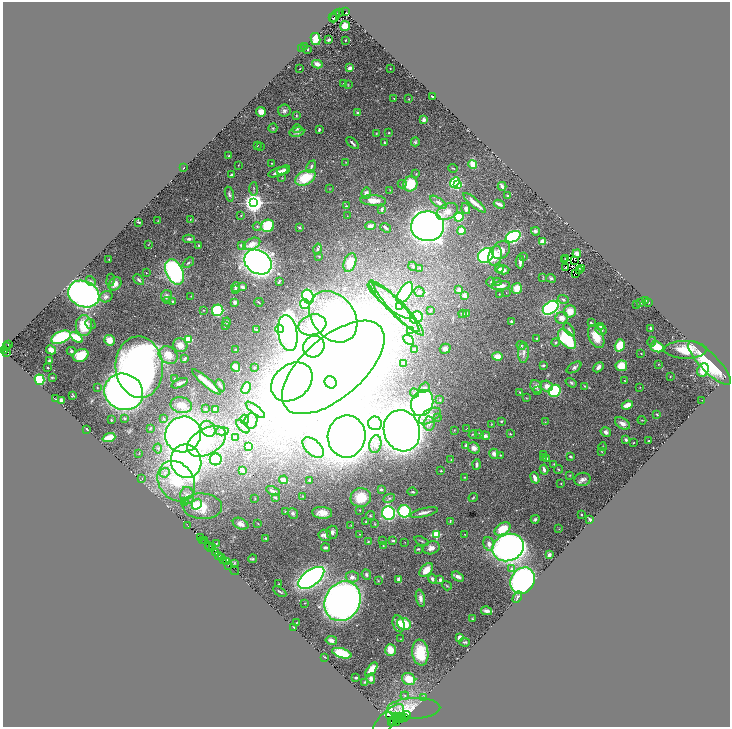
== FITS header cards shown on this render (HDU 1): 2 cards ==
NAXIS1  =                 1455
NAXIS2  =                 1450

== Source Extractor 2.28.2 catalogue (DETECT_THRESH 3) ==
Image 1455 x 1450 px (HDU 1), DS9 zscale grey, zoomed out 1/2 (1 PNG px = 2 x 2 image px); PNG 732 x 729 px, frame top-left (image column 2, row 1450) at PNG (3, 2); each listed source drawn as its Kron ellipse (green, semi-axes under 4 px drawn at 4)
Background 1.18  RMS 0.05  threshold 0.151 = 3 sigma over >= 5 px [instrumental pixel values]
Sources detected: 507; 56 cannot appear on this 1/2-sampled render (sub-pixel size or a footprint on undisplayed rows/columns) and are neither listed nor drawn; the other 451 listed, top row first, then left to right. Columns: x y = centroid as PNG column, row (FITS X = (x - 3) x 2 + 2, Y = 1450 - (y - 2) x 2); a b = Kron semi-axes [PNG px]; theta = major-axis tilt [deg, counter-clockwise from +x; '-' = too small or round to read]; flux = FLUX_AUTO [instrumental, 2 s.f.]
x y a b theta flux
340 12 3 1 - 360
345 12 3 2 - 350
335 16 7 3 62 35
333 18 3 2 - 12
345 26 5 5 - 110
315 39 6 4 -79 110
328 40 3 2 - 11
345 40 2 2 - 6.3
304 46 2 1 - 2.4
302 49 2 1 - 2.9
308 50 2 2 - 6.7
317 64 5 4 - 61
350 68 3 3 - 52
390 68 2 1 - 3.1
300 69 2 2 - 3.8
343 83 2 2 - 4.6
348 84 3 3 - 6.6
433 97 3 2 - 18
394 98 2 2 - 4.7
409 99 2 2 - 4.8
284 111 6 6 - 32
261 112 5 5 - 61
358 113 3 3 - 29
296 116 4 3 - 8.8
424 120 4 3 - 31
273 128 4 4 - 11
297 129 4 3 - 11
319 130 3 2 - 15
297 132 7 4 10 26
376 133 2 2 - 4.9
389 133 2 2 - 12
415 142 4 4 - 14
352 143 7 2 -44 22
384 143 3 2 - 7.2
257 146 4 3 - 7.6
260 146 2 1 - 2.5
229 156 2 2 - 15
346 162 2 2 - 3.2
272 163 2 2 - 7.4
473 164 4 3 - 130
238 165 2 1 - 4.2
311 167 6 3 63 18
184 168 2 1 - 8.2
453 168 4 2 - 8.2
283 170 7 3 20 38
278 172 10 3 19 56
416 174 3 2 - 5.9
231 175 4 2 - 15
282 178 3 3 - 4.9
305 178 11 7 27 340
455 182 5 4 - 470
402 184 4 3 - 11
410 184 7 7 - 260
457 184 3 3 - 800
502 186 4 2 - 29
254 189 7 2 88 12
330 189 3 2 - 4.5
390 190 3 2 - 3.6
366 193 5 5 - 34
229 194 7 3 -76 21
507 195 2 2 - 21
373 200 13 5 -3 88
438 202 9 4 -35 37
254 203 4 4 - 8100
474 203 14 3 -40 86
499 204 5 2 - 27
346 206 3 2 - 5.8
382 209 4 3 - 15
466 209 5 4 - 27
447 212 11 7 27 80
241 216 3 2 - 5.7
347 216 2 2 - 4.3
459 217 4 4 - 420
190 219 2 2 - 3.7
158 221 3 2 - 4.3
139 222 3 1 - 11
257 226 4 3 - 12
268 226 6 6 - 380
370 226 5 4 - 40
427 226 16 15 - 6600
299 227 3 3 - 16
386 228 6 2 -37 21
461 231 4 4 - 140
535 231 4 3 - 21
513 237 8 5 24 1200
189 239 6 3 1 23
543 242 2 2 - 260
149 244 3 1 - 4
252 244 9 5 24 94
241 245 4 3 - 18
199 246 2 2 - 8.4
318 249 5 4 - 21
501 250 10 8 48 110
577 254 4 3 - 48
486 255 8 7 - 1600
319 256 2 2 - 12
495 256 10 6 74 100
524 256 2 2 - 3.7
566 258 2 1 - 3.7
109 259 2 1 - 5.2
564 259 2 1 - 3.7
575 260 2 1 - 1.7
258 262 14 11 -32 6300
520 262 6 2 -88 39
188 263 6 3 41 14
350 263 10 6 71 130
413 266 4 3 - 12
566 267 2 1 - 4.3
420 268 3 2 - 5.7
581 268 2 1 - 4.9
499 269 4 4 - 17
503 270 6 4 1 29
580 270 2 1 - 3.6
175 272 13 8 -67 1700
146 273 2 1 - 3.6
576 273 2 1 - 1
543 277 4 2 - 5.2
551 278 5 3 - 14
111 280 6 3 82 13
139 280 6 3 -47 17
91 281 5 4 - 17
279 281 4 2 - 9.6
491 282 4 3 - 8.4
497 282 4 2 - 8.3
115 284 7 5 51 65
501 286 9 4 7 71
235 287 5 3 - 25
242 287 4 3 - 39
517 288 5 5 - 130
235 289 3 3 - 13
459 290 2 2 - 110
419 292 5 5 - 29
405 293 12 6 58 780
506 293 2 1 - 2.5
84 294 16 13 -24 4500
499 294 2 1 - 3.2
166 296 6 5 - 37
191 296 2 2 - 3.8
464 296 4 3 - 60
106 297 7 5 29 36
308 297 7 5 -67 1600
563 299 6 4 -17 15
646 300 4 2 - 11
168 301 3 3 - 8.9
390 301 27 7 -38 160
173 302 3 3 - 17
235 302 3 3 - 33
259 302 4 2 - 7.2
641 302 3 2 - 18
649 302 2 2 - 3.8
305 304 5 5 - 300
637 304 3 2 - 7.4
394 306 35 7 -46 200
400 307 4 3 - 24
551 308 9 6 35 1700
399 309 36 7 -46 260
203 310 3 2 - 5.3
218 310 6 5 - 850
430 311 4 3 - 10
570 311 6 6 - 120
467 313 3 3 - 8.5
463 314 4 4 - 18
333 317 28 21 -51 2600
416 318 6 6 - 400
562 318 6 6 - 70
227 322 4 4 - 14
511 322 3 2 - 26
591 323 3 2 - 19
90 324 5 4 - 20
312 325 14 10 16 160
84 326 10 8 89 330
225 326 4 3 - 10
600 326 4 3 - 13
650 328 2 2 - 38
256 329 4 3 - 10
280 329 4 4 - 180
569 329 7 3 -55 20
601 330 6 5 - 21
411 331 3 3 - 150
288 333 18 9 -81 3700
61 337 10 5 22 780
76 337 7 4 -34 260
596 337 12 7 -64 170
537 338 3 3 - 6.3
567 339 11 6 -49 700
109 340 5 5 - 150
189 340 4 4 - 190
409 340 6 3 -43 46
555 342 4 3 - 10
652 342 5 3 - 12
8 344 4 2 - 260
180 345 7 6 - 72
521 345 4 4 - 16
620 345 6 5 - 270
7 347 3 3 - 280
314 347 11 10 - 1100
657 347 6 5 - 230
445 349 5 5 - 37
5 350 3 2 - 150
51 350 5 4 - 43
236 350 4 3 - 7.8
415 350 3 3 - 24
686 350 21 9 0 280
71 351 4 4 - 19
6 352 2 1 - 25
524 353 10 5 89 40
641 353 2 1 - 5.3
81 355 8 6 25 230
168 355 10 8 -36 110
497 356 5 4 - 88
185 359 4 2 - 19
50 361 3 2 - 23
709 363 29 9 -45 580
404 364 2 2 - 6.5
658 364 3 2 - 4.9
543 365 3 2 - 17
621 366 6 5 - 170
139 367 31 24 -85 6600
235 367 5 3 - 86
333 367 62 30 41 30000
574 367 8 4 33 25
598 367 6 3 46 33
48 368 2 1 - 7.4
254 368 2 2 - 5.2
703 370 7 5 57 190
52 377 3 2 - 8
670 377 3 2 - 6
175 378 2 2 - 14
40 380 5 4 - 490
625 381 2 1 - 4.7
206 382 18 3 -41 190
292 382 23 17 39 1500
331 382 6 5 - 2100
180 383 9 3 24 40
571 383 6 3 -35 14
220 385 6 3 -61 16
536 386 6 5 - 31
547 386 6 5 - 55
585 386 4 2 - 8.6
97 387 2 2 - 6.4
640 387 3 2 - 4.1
246 388 6 3 66 49
425 388 5 4 - 23
538 391 4 2 - 7.8
555 391 6 5 - 570
124 392 20 18 -26 5100
520 392 2 2 - 4.4
415 393 4 4 - 13
72 396 3 1 - 4.9
526 398 3 3 - 4.9
55 399 3 2 - 4.1
440 400 4 4 - 12
702 400 2 1 - 2.9
61 401 4 3 - 21
422 403 13 10 66 2200
181 405 11 8 -11 130
627 405 5 3 - 97
205 409 3 2 - 12
216 409 3 3 - 22
255 410 12 3 -39 35
657 414 4 3 - 11
430 416 12 6 32 85
437 417 4 3 - 8
124 418 3 3 - 13
164 419 4 3 - 10
111 420 2 2 - 9.6
245 420 5 4 - 14
642 420 4 2 - 7.3
251 421 8 6 82 48
501 421 2 2 - 11
545 422 2 2 - 4.3
375 423 7 6 - 1100
622 423 8 5 -33 49
429 424 7 5 84 42
491 424 3 2 - 4.8
243 426 8 3 -48 22
150 428 2 2 - 5.6
466 428 3 2 - 3.6
87 429 3 1 - 10
208 429 8 7 - 55
454 430 3 2 - 4.5
222 431 6 4 -3 18
402 431 21 18 -71 11000
606 432 5 5 - 28
183 434 18 17 - 4700
473 434 4 3 - 9.3
479 434 4 2 - 15
510 434 3 2 - 7.2
347 436 21 19 87 12000
485 436 5 4 - 24
109 438 6 3 18 170
235 438 4 2 - 7.1
626 440 3 3 - 20
207 441 21 13 30 310
649 441 2 2 - 11
633 443 2 2 - 7.4
375 444 9 6 78 51
249 446 3 3 - 150
466 446 4 2 - 37
603 447 4 2 - 7.5
313 448 13 7 -41 180
474 448 6 5 - 43
158 449 5 4 - 16
602 451 4 2 - 5.2
139 453 3 2 - 3.9
494 454 5 4 - 36
544 454 4 3 - 8.4
500 455 3 3 - 6.1
543 457 4 3 - 10
570 457 4 3 - 11
216 459 6 6 - 660
451 459 2 2 - 5.1
547 459 2 2 - 15
186 461 17 15 -73 4100
477 464 5 3 - 25
554 464 2 2 - 4.7
559 469 4 2 - 9.4
242 470 4 2 - 55
544 470 5 3 - 37
441 471 3 3 - 8.4
165 473 5 4 - 30
570 476 3 3 - 6
464 477 3 2 - 5.8
142 478 3 2 - 5.4
535 478 6 3 -69 73
582 479 8 6 16 45
284 480 4 3 - 61
309 480 3 2 - 10
176 481 21 17 -55 500
561 484 2 2 - 4.6
381 489 4 2 - 16
273 491 7 3 -25 42
413 492 5 3 - 14
187 495 8 7 - 46
303 496 4 3 - 7.4
275 497 4 3 - 20
361 498 10 9 - 220
389 498 6 3 27 17
473 498 5 2 - 7.5
255 499 2 2 - 4.6
184 501 4 2 - 7.7
197 504 6 4 58 36
202 506 20 13 -4 270
360 510 2 2 - 5.1
404 511 6 6 - 730
285 512 3 3 - 7.5
293 513 5 5 - 19
322 513 10 6 -4 97
388 513 6 6 - 1500
424 513 14 3 13 55
581 515 2 2 - 11
370 516 4 3 - 9.9
535 519 4 3 - 17
590 519 3 2 - 15
450 521 3 2 - 6.4
366 522 3 2 - 8.7
241 524 8 5 -26 51
258 524 3 2 - 5
375 524 3 3 - 8.1
351 525 3 3 - 5.9
188 526 2 1 - 150
503 529 9 5 32 230
559 529 2 1 - 2.6
332 532 6 5 - 30
360 534 2 2 - 3.5
436 534 3 3 - 600
464 534 2 1 - 2.6
325 535 6 5 - 31
200 538 3 2 - 130
266 538 2 2 - 11
202 540 2 1 - 94
204 541 3 1 - 150
383 541 2 2 - 4
393 541 2 2 - 36
421 541 7 2 -22 12
368 542 2 2 - 8.7
405 542 2 1 - 2.9
216 543 2 1 - 5.1
489 544 7 5 -72 53
209 546 2 1 - 190
383 546 2 2 - 8.7
210 547 5 1 - 310
212 547 4 1 - 270
325 547 4 2 - 17
508 547 16 13 21 6100
431 548 8 6 18 47
418 549 4 2 - 14
215 552 3 2 - 420
549 555 3 2 - 29
219 556 3 1 - 190
222 558 4 2 - 290
253 559 4 3 - 10
224 560 2 1 - 120
226 561 4 3 - 130
234 563 4 2 - 6.9
229 565 3 1 - 40
512 569 3 3 - 33
426 570 8 5 47 110
235 571 5 2 - 220
366 574 5 4 - 23
352 577 6 5 - 47
458 577 7 4 -31 41
311 578 15 8 37 3700
432 579 5 4 - 24
399 580 4 3 - 42
440 580 3 2 - 31
378 581 3 3 - 6
523 581 14 11 55 2500
279 584 2 2 - 6.1
447 586 5 2 - 7.9
280 592 7 2 -33 13
517 597 6 3 58 18
420 598 9 4 -77 44
342 601 20 17 61 5000
305 603 2 1 - 4.5
486 611 5 3 - 32
472 619 2 2 - 5.6
296 623 2 1 - 5.4
399 624 8 5 -71 91
404 624 7 5 -26 260
294 628 2 2 - 8.3
460 638 3 3 - 100
401 639 3 2 - 4.7
331 640 6 4 -12 47
465 642 5 3 - 13
390 650 6 5 - 150
342 653 10 4 -18 360
420 653 13 8 -83 320
324 657 3 2 - 5.3
371 670 8 4 52 140
356 678 2 2 - 20
371 679 5 4 - 25
409 679 7 5 -30 150
365 682 3 2 - 13
405 696 4 3 - 11
423 697 4 3 - 10
414 708 26 10 2 160
389 715 3 1 - 190
407 715 4 4 - 210
400 716 3 2 - 69
396 717 3 2 - 96
401 717 2 2 - 79
405 718 2 2 - 290
389 719 20 8 44 250
397 719 2 1 - 62
398 719 2 1 - 50
401 719 2 1 - 100
403 719 3 2 - 260
391 722 4 2 - 89
394 722 3 1 - 91
396 722 2 1 - 110
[56 sub-pixel or undisplayed-footprint detections neither listed nor drawn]